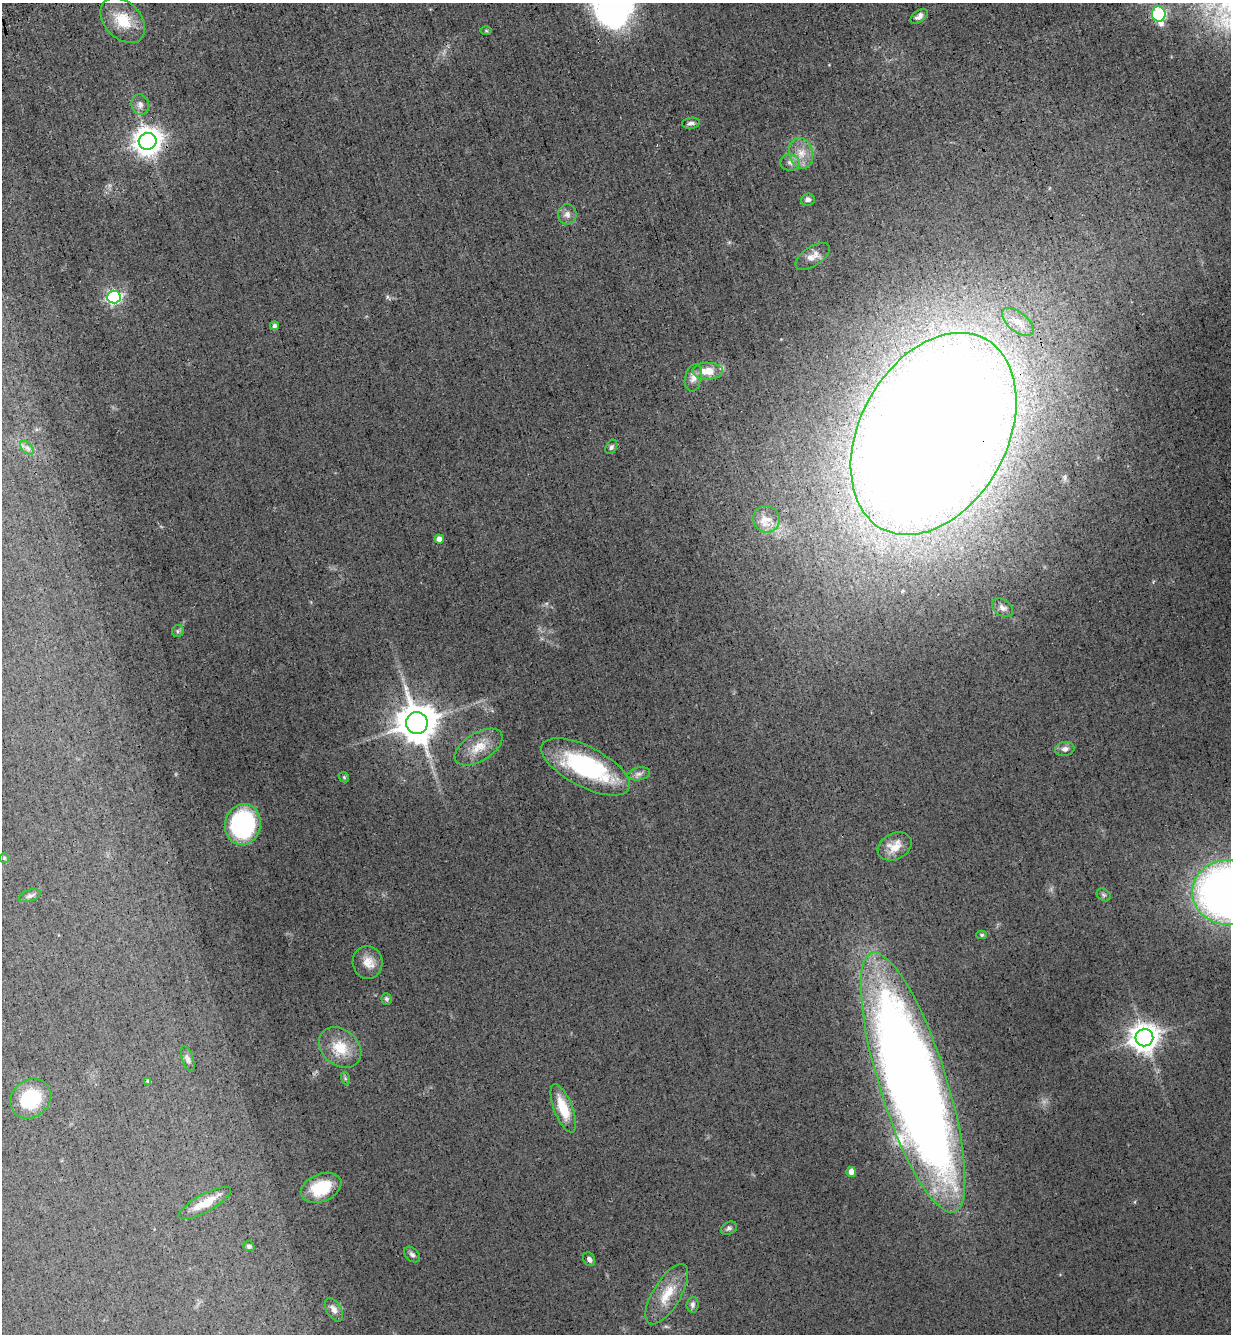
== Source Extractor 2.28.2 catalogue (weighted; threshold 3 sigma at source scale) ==
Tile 11 of 4 x 4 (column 3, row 3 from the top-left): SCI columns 2803-4031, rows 1416-2747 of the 5477 x 5494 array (HDU 1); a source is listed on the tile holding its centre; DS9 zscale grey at full resolution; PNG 1233 x 1336 px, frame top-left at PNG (2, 3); each listed source drawn as its Kron ellipse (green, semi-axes under 4 px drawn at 4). Shown black and unused: <1% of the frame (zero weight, under 3 of 4 exposures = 7% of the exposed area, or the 3 px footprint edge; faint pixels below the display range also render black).
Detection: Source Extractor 2.28.2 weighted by HDU 2 'WHT'; one run over the whole footprint, this tile lists its part. Background 0.0322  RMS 0.0068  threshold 0.0307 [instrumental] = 3 sigma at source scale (4.5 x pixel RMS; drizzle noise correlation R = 1.50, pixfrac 1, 0.05/0.05 arcsec/px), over >= 5 px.
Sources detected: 59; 1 inside a brighter object's white glare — neither listed nor drawn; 1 inside a brighter listed object's ellipse — not listed separately; the other 57 listed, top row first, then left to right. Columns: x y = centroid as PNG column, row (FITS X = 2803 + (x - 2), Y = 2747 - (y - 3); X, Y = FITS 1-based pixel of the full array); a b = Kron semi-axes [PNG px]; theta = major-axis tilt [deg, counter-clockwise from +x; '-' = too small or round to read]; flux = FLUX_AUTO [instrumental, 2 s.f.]
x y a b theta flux
1159 14 7 6 - 91
919 16 10 5 35 3.4
123 20 26 18 -47 19
486 31 6 4 -1 0.76
140 105 10 8 -75 3.3
691 123 9 5 6 2.1
148 141 9 8 - 840
801 153 16 11 -77 9.4
790 162 10 8 -4 3.2
808 199 7 6 - 2.8
567 214 10 9 - 3.6
812 256 19 9 34 5.9
114 297 7 6 - 140
1018 322 19 9 -39 10
274 326 4 4 - 1.9
708 371 15 8 -1 11
693 378 14 8 77 4.4
933 434 108 73 61 3100
611 447 8 5 59 1.6
27 448 8 5 -45 2.3
766 519 14 13 - 6.8
439 539 5 4 - 5.1
1003 608 11 8 -32 3.3
178 631 6 6 - 1.2
417 723 11 10 - 2200
479 747 27 14 32 14
1065 749 10 7 10 3.2
586 767 49 20 -27 86
639 774 11 6 11 2.9
344 777 6 4 -45 1
243 824 20 18 78 90
895 846 18 13 27 9.2
4 858 5 4 - 1.1
1228 892 36 32 -2 490
1104 895 7 5 -35 1.5
30 896 12 6 18 2.4
982 935 5 4 - 1.1
368 962 16 15 - 8.3
386 999 6 5 - 1.6
1144 1038 9 8 - 950
340 1047 23 18 -41 17
188 1059 13 5 -72 2.3
345 1078 6 4 -72 1.1
148 1082 4 3 - 1.9
913 1083 136 33 -72 1200
30 1099 21 18 42 34
563 1108 26 9 -69 17
851 1172 5 5 - 4.4
321 1188 21 14 22 23
205 1203 29 9 28 12
729 1228 8 6 27 1.8
249 1246 5 5 - 1.6
412 1254 9 6 -45 2.2
589 1259 7 5 -60 2.2
667 1294 34 14 59 17
692 1305 8 6 86 2
334 1310 13 7 -60 3.8
Overlapping masked pixels (flux is a lower limit): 1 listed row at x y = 933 434
Isophote crosses this tile's border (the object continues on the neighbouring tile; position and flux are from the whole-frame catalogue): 2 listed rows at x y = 1159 14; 1228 892